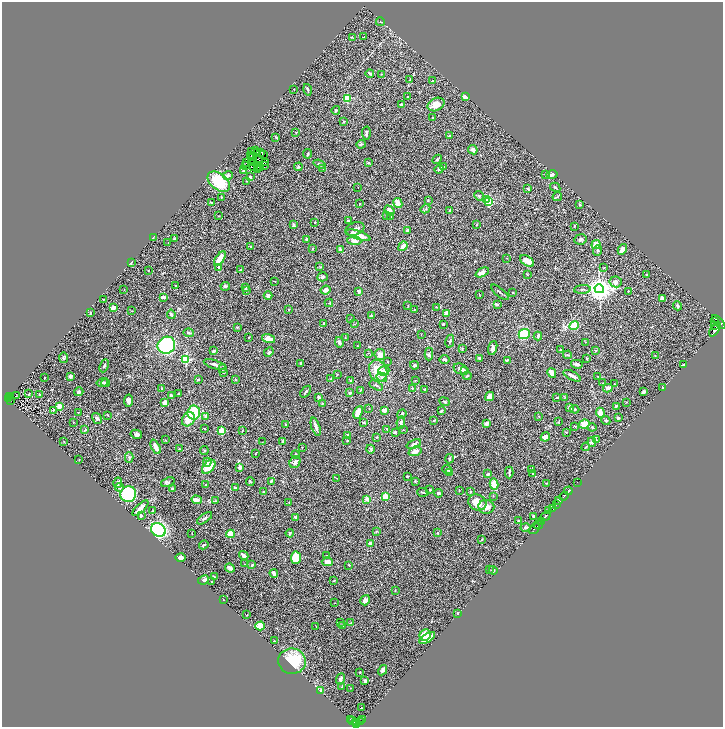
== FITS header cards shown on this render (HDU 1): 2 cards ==
NAXIS1  =                 1441
NAXIS2  =                 1450

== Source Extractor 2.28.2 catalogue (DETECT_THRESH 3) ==
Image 1441 x 1450 px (HDU 1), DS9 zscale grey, zoomed out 1/2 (1 PNG px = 2 x 2 image px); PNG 725 x 729 px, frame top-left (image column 1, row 1450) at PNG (2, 2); each listed source drawn as its Kron ellipse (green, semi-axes under 4 px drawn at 4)
Background 0.917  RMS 0.049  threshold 0.148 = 3 sigma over >= 5 px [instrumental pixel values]
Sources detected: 451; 38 cannot appear on this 1/2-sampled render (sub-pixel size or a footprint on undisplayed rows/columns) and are neither listed nor drawn; the other 413 listed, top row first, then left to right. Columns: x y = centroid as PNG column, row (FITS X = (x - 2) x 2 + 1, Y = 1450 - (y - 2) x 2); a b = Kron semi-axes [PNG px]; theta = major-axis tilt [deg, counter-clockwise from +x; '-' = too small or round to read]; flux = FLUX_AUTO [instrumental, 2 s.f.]
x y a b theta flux
380 22 4 2 - 5.4
352 37 3 3 - 6.2
363 37 2 1 - 3.1
370 74 4 2 - 20
381 74 2 2 - 3.7
410 80 2 2 - 6.9
432 81 2 2 - 4.1
294 89 2 1 - 2.9
308 90 6 2 -75 10
465 96 4 3 - 51
408 97 2 1 - 4.8
347 98 3 3 - 410
402 104 2 2 - 65
436 104 9 6 25 93
336 110 4 3 - 11
433 118 2 1 - 5
344 121 3 2 - 8.6
296 132 2 2 - 5.2
366 133 6 3 -88 20
449 136 3 2 - 7
276 137 4 3 - 8.2
361 144 5 3 - 11
256 150 2 1 - 0.74
473 150 5 4 - 27
252 151 2 1 - 2.1
261 152 2 1 - 4.7
258 153 3 1 - 0.46
308 154 5 2 - 8.9
252 155 2 1 - 0.58
263 155 2 1 - 2.5
250 156 2 1 - 2.7
253 158 2 1 - 3.7
437 159 5 3 - 11
259 160 2 1 - 0.7
246 162 3 1 - 1.5
252 163 2 1 - 3.5
254 163 2 1 - 3
265 163 2 1 - 0.81
368 163 4 2 - 8.4
319 164 6 2 -20 12
245 165 2 1 - 4.3
265 165 2 1 - 9
253 166 2 1 - 2
258 167 2 1 - 2
298 167 4 3 - 11
444 167 3 2 - 7.3
261 168 2 1 - 1.5
323 168 3 2 - 6
258 169 2 1 - 2.8
439 169 4 3 - 22
244 171 4 3 - 24
228 175 5 4 - 23
546 175 2 2 - 7.9
552 175 5 3 - 16
250 177 2 2 - 15
247 181 2 2 - 3.6
219 182 13 8 -39 390
555 187 5 3 - 13
358 188 2 1 - 2.9
528 189 4 2 - 11
479 196 5 4 - 13
221 197 4 3 - 10
557 197 5 2 - 8.9
428 200 3 2 - 6.2
486 200 3 2 - 110
489 202 3 3 - 480
212 203 3 2 - 7.2
398 203 5 3 - 130
360 204 2 2 - 8.5
580 205 3 3 - 8.8
425 209 5 3 - 11
389 211 6 4 -49 66
450 211 3 2 - 14
218 216 3 2 - 3.2
386 216 3 2 - 12
391 216 3 2 - 5.5
348 221 4 3 - 8.7
315 222 3 2 - 5.5
293 225 3 2 - 14
476 225 3 2 - 4.3
574 226 2 2 - 4.6
355 229 10 6 22 33
407 230 3 3 - 22
358 235 13 4 -19 140
153 238 2 2 - 4
174 239 3 3 - 12
306 239 3 2 - 21
580 239 6 5 - 24
354 241 7 4 -5 49
168 243 2 1 - 3.2
596 245 4 4 - 70
403 246 5 3 - 44
250 247 2 2 - 4.3
313 248 3 2 - 7.5
622 249 6 4 59 58
341 250 4 3 - 30
598 250 5 3 - 13
506 258 3 2 - 2.9
220 259 8 3 56 94
527 261 8 4 -34 78
131 262 3 2 - 8.3
219 267 3 3 - 16
320 267 4 2 - 6.9
604 268 3 2 - 4.9
240 270 3 2 - 5.7
148 271 2 2 - 3.3
482 272 7 3 25 55
527 274 3 2 - 5.2
647 275 2 2 - 11
323 277 5 4 - 19
275 281 3 2 - 3.1
616 282 6 5 - 36
176 286 2 2 - 4.2
225 286 5 4 - 16
245 287 2 2 - 4.5
582 289 8 2 4 13
599 289 5 4 - 9200
124 290 2 2 - 2.5
246 290 3 2 - 5.5
325 290 5 4 - 48
358 291 3 2 - 29
628 291 3 2 - 4.6
500 292 11 2 -40 12
513 292 3 2 - 4.8
268 295 4 4 - 27
479 295 2 2 - 3.9
164 297 4 3 - 32
662 298 4 3 - 27
103 299 2 1 - 4.1
329 303 4 2 - 6.6
497 305 3 3 - 15
408 306 3 2 - 4.3
678 306 4 4 - 13
113 307 4 3 - 41
436 307 3 2 - 4.2
289 309 3 2 - 5.3
414 309 2 2 - 3
131 311 2 2 - 4.5
90 313 3 2 - 11
446 313 3 3 - 65
171 314 4 2 - 17
371 316 3 3 - 17
350 319 2 1 - 2.6
714 322 3 2 - 790
719 322 8 4 -48 5700
323 324 3 2 - 5.3
354 324 3 2 - 5.2
443 324 3 3 - 8.9
715 325 3 2 - 780
574 326 5 4 - 200
237 327 3 3 - 7.9
715 329 8 4 57 4100
189 333 5 3 - 12
421 334 3 2 - 3.2
524 334 5 5 - 270
538 336 4 3 - 13
249 337 3 2 - 4.4
345 338 2 2 - 4
268 339 6 3 -15 87
450 341 6 3 78 13
339 342 5 3 - 13
585 342 3 3 - 5
166 345 9 8 - 780
358 346 2 2 - 4.6
493 348 7 4 74 28
462 349 3 2 - 5.4
561 350 3 2 - 20
596 350 2 2 - 4.3
213 351 3 2 - 15
269 352 5 3 - 14
368 353 2 2 - 4
380 354 5 5 - 56
429 354 6 4 -89 15
568 355 4 3 - 9.5
655 355 2 2 - 3.7
63 358 5 4 - 15
479 358 3 2 - 15
587 358 2 2 - 5.6
186 359 3 3 - 640
444 360 5 3 - 18
507 360 3 2 - 17
387 362 3 2 - 5.6
300 363 2 2 - 11
577 364 6 3 -14 21
215 365 11 3 -17 31
414 365 4 4 - 12
683 365 3 2 - 8.7
104 366 7 3 67 15
222 369 4 2 - 7
460 369 7 5 -24 41
378 371 11 9 -67 160
384 371 6 5 - 34
465 371 3 3 - 24
224 372 3 3 - 8.9
552 373 5 3 - 57
337 374 2 2 - 5.7
70 376 4 4 - 24
467 376 4 2 - 7.3
572 376 9 3 -27 34
598 376 2 2 - 3
382 377 5 4 - 24
44 378 2 2 - 17
331 378 2 2 - 7.2
198 379 2 2 - 22
235 379 3 2 - 4.2
351 380 3 2 - 8
415 380 2 2 - 4
102 382 6 4 16 20
105 383 4 3 - 17
603 383 2 2 - 2.8
614 384 3 2 - 6.2
376 385 7 2 -29 12
162 388 2 2 - 11
412 388 2 2 - 6.6
608 388 5 3 - 32
662 388 3 2 - 6.6
424 389 3 2 - 13
360 390 3 2 - 6.3
79 392 4 3 - 25
306 392 7 2 53 17
644 392 4 3 - 18
350 393 3 2 - 7.8
29 394 3 2 - 10
179 394 2 2 - 16
17 395 3 1 - 6.5
39 395 2 2 - 5.4
10 396 2 1 - 22
171 396 4 2 - 16
490 396 5 4 - 57
319 397 3 3 - 24
565 397 3 2 - 6.1
9 398 3 2 - 94
557 398 4 3 - 9.3
10 400 2 1 - 9.8
129 401 6 4 80 29
445 402 5 3 - 12
626 402 3 2 - 3.6
165 403 4 4 - 56
322 403 2 2 - 8.3
60 406 2 2 - 210
616 406 2 2 - 14
570 407 3 3 - 40
369 408 2 2 - 3.5
575 409 4 3 - 9.3
53 410 3 2 - 8
384 410 2 2 - 95
441 411 3 2 - 11
78 412 2 2 - 3.6
194 412 7 6 - 290
358 412 7 4 66 100
600 413 5 3 - 110
402 414 5 3 - 17
107 415 3 2 - 5.2
206 416 3 3 - 51
539 417 3 3 - 7
618 418 4 3 - 9.9
97 419 6 3 -58 23
188 419 7 6 - 110
434 420 3 3 - 9.1
606 421 4 3 - 14
73 422 2 2 - 4
363 422 3 2 - 9.9
558 422 3 2 - 5.4
401 423 6 3 83 21
486 423 3 3 - 32
286 424 3 2 - 5.7
584 424 5 4 - 100
575 426 3 2 - 6.6
316 427 9 3 -71 38
592 427 4 3 - 8.3
205 429 2 2 - 11
387 429 4 2 - 9.5
85 430 3 2 - 5.5
404 430 2 2 - 2.9
222 431 3 3 - 330
242 431 3 2 - 5.4
395 432 3 3 - 15
566 432 3 2 - 4.8
136 434 6 4 -12 27
347 435 3 2 - 21
377 437 3 2 - 5.5
545 437 5 4 - 65
165 440 3 2 - 2.7
596 440 3 3 - 11
64 441 3 2 - 4.5
283 441 4 2 - 17
347 441 2 2 - 8.6
262 442 3 2 - 2.8
592 442 5 3 - 13
414 444 7 3 22 23
156 447 8 3 -65 59
302 447 2 1 - 3
586 447 4 2 - 8.6
179 449 3 2 - 5.9
370 449 4 3 - 12
204 451 4 3 - 9.4
415 451 7 4 18 53
255 454 2 2 - 4
296 455 4 3 - 9.7
129 457 5 3 - 12
79 459 2 1 - 2.3
449 459 5 3 - 13
207 462 4 3 - 20
295 462 6 5 - 34
209 467 8 5 48 170
240 467 4 4 - 20
447 469 5 3 - 11
531 469 4 3 - 11
449 472 3 3 - 22
509 472 6 2 90 15
488 474 3 2 - 19
533 474 3 3 - 8.5
407 476 2 2 - 11
337 478 2 2 - 3.3
250 481 4 2 - 9.1
271 481 4 3 - 14
415 481 3 2 - 7
168 482 7 4 22 18
577 482 2 1 - 37
118 483 5 3 - 32
546 483 3 2 - 5.1
494 484 5 4 - 130
206 485 2 2 - 4.3
119 488 4 4 - 19
172 488 3 3 - 9.4
235 488 3 2 - 23
430 490 2 2 - 4.7
459 490 3 2 - 4.7
568 491 4 2 - 1000
263 492 2 2 - 27
423 492 5 2 - 8.4
471 492 3 2 - 8
438 493 4 3 - 13
128 494 8 8 - 700
493 496 3 2 - 3.3
564 496 5 2 - 1100
385 497 3 2 - 270
367 499 3 3 - 39
197 500 5 3 - 37
559 500 4 2 - 290
216 501 3 2 - 5
477 502 9 7 -26 140
289 503 2 2 - 2.8
556 505 3 1 - 520
486 507 8 7 - 65
140 508 10 3 44 60
553 509 4 2 - 600
153 511 2 2 - 7.4
549 511 4 2 - 560
141 516 2 2 - 39
533 516 4 2 - 15
545 516 6 2 41 2400
296 517 2 2 - 46
205 518 9 3 35 16
519 521 2 2 - 14
541 521 3 2 - 350
538 525 4 2 - 1200
525 527 5 3 - 14
534 529 6 2 49 260
158 530 8 6 -33 1200
376 531 3 2 - 7.5
192 533 3 2 - 3.6
290 533 4 3 - 11
438 533 2 2 - 12
230 534 4 3 - 100
482 539 3 2 - 4.7
370 544 4 2 - 45
204 545 5 2 - 13
244 555 5 2 - 46
327 555 3 2 - 5.7
181 558 5 3 - 49
296 558 6 5 - 180
327 562 6 4 -3 64
244 564 2 1 - 2.7
252 565 3 2 - 14
349 565 3 2 - 6.1
230 568 5 3 - 24
489 570 3 2 - 2.9
493 570 4 3 - 9.6
274 574 4 3 - 27
214 577 2 2 - 29
203 580 6 3 26 15
334 581 2 2 - 4.5
212 582 2 2 - 6.4
395 590 3 2 - 3.3
223 599 2 1 - 2.6
365 600 5 4 - 35
335 603 2 1 - 3.3
458 614 3 2 - 5
247 615 2 2 - 3.3
341 622 3 2 - 3.1
351 622 3 3 - 5.5
260 626 5 4 - 130
316 626 3 2 - 4.2
342 626 3 2 - 11
425 635 6 5 - 110
427 638 9 3 32 110
274 641 3 1 - 3.9
292 661 14 12 -8 350
383 670 5 4 - 25
360 672 3 2 - 6
341 679 6 3 69 30
365 681 3 3 - 21
342 687 3 2 - 4.7
351 688 2 1 - 2.6
320 690 3 2 - 6.6
361 708 2 2 - 9.4
363 719 3 2 - 150
350 720 2 1 - 27
352 721 2 2 - 65
356 722 4 2 - 210
360 722 3 2 - 150
357 725 3 2 - 590
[38 sub-pixel or undisplayed-footprint detections neither listed nor drawn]